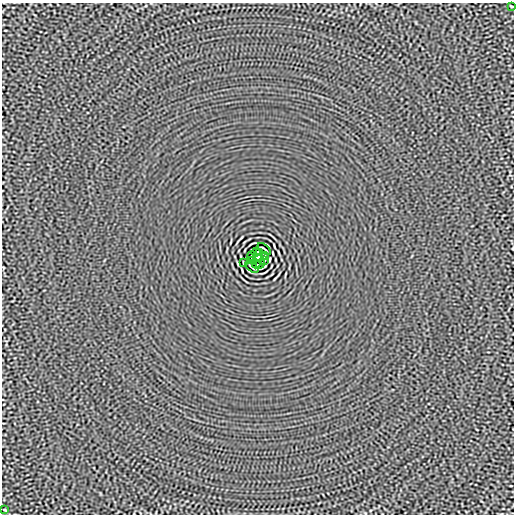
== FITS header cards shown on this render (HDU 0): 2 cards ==
NAXIS1  =                  512
NAXIS2  =                  512

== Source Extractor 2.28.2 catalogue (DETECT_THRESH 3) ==
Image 512 x 512 px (HDU 0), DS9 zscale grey, 1 PNG px = 1 image px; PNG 516 x 516 px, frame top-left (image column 1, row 512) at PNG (2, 3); each listed source drawn as its Kron ellipse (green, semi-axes under 4 px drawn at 4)
Background -1.25e-05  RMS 0.0015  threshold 0.00445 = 3 sigma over >= 5 px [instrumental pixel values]
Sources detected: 14; all 14 listed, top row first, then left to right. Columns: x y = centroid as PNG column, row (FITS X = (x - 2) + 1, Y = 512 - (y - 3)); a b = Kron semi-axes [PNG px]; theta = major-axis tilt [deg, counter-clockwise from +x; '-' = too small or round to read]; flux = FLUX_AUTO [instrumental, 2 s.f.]
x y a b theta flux
512 6 3 2 - 0.082
264 249 8 2 -40 0.099
256 252 5 2 - 0.064
260 252 4 2 - 0.1
251 256 4 2 - 0.076
265 256 4 2 - 0.073
258 258 4 4 - 3.7
251 260 3 2 - 0.08
265 260 4 2 - 0.078
243 263 4 2 - 0.081
256 264 4 2 - 0.088
260 264 5 2 - 0.089
252 267 8 2 -40 0.099
5 510 3 2 - 0.079
At the frame edge (FLAGS 8, measured only in part): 1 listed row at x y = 512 6